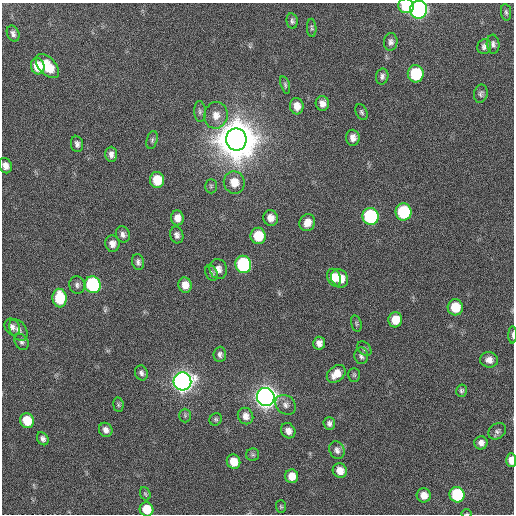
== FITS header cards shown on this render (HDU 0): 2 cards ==
NAXIS1  =                  512 / Axis length
NAXIS2  =                  512 / Axis length

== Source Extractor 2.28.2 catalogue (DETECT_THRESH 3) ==
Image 512 x 512 px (HDU 0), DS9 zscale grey, 1 PNG px = 1 image px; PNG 516 x 516 px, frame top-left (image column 1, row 512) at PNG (2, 3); each listed source drawn as its Kron ellipse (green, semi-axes under 4 px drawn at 4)
Background 41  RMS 6.8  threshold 20.4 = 3 sigma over >= 5 px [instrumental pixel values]
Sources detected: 90; all 90 listed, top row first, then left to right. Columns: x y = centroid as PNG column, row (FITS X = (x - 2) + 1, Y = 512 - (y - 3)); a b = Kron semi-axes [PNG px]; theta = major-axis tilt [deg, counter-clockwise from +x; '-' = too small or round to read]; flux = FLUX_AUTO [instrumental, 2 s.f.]
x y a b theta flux
406 6 8 7 - 1.9e+04
419 10 9 8 - 1.7e+05
506 12 8 5 -81 9.8e+02
292 21 8 5 -79 1.3e+03
312 28 9 5 -86 9.7e+02
13 34 8 6 -68 1.7e+03
391 42 9 7 85 1.8e+03
493 44 9 6 -85 1.5e+03
484 46 8 6 67 1.7e+03
38 66 8 6 -77 9.8e+03
47 66 14 8 -47 1.3e+04
416 74 8 8 - 2.8e+04
382 76 8 6 76 1.5e+03
285 85 9 4 -73 9.4e+02
481 94 9 6 77 1.3e+03
322 103 7 6 - 2.9e+03
297 106 8 6 -81 4.4e+03
200 111 10 6 -88 1.3e+03
361 112 8 5 -64 1.0e+03
216 115 13 11 81 5.2e+03
353 138 8 7 - 2.8e+03
236 139 11 10 - 2.9e+06
152 140 9 5 75 1.1e+03
77 144 8 6 -83 1.6e+03
111 154 7 6 - 2.2e+03
5 166 8 6 -68 2.9e+03
157 180 8 7 - 1.1e+04
234 182 11 10 - 7.1e+03
211 186 7 6 - 8.6e+02
404 212 8 8 - 4.0e+04
370 216 8 8 - 5.7e+04
177 218 7 6 - 3.7e+03
271 218 8 7 - 3.6e+03
307 223 9 7 62 4.6e+03
123 234 8 6 -67 1.8e+03
177 235 8 6 -75 1.9e+03
258 236 8 7 - 1.4e+04
112 244 8 7 - 3.1e+03
138 262 8 6 -76 1.4e+03
243 264 9 8 - 5.9e+04
218 269 10 8 -76 3.0e+03
211 273 8 6 -63 1.2e+03
334 278 9 6 -67 5.8e+03
340 278 10 8 -56 8.6e+03
77 285 9 7 -75 1.6e+03
93 285 8 8 - 6.2e+04
185 285 7 6 - 4.2e+03
60 298 9 7 -86 1.9e+04
455 307 8 7 - 1.2e+04
395 320 7 7 - 7.8e+03
356 323 8 5 -73 8.3e+02
12 327 9 7 -57 1.8e+03
18 330 12 8 -57 2.4e+03
513 335 9 2 90 9.6e+02
21 342 8 6 -57 1.4e+03
319 343 6 6 - 2.4e+03
364 349 8 6 -47 1.1e+03
220 354 7 6 - 1.5e+03
361 356 8 6 -86 1.6e+03
489 360 9 7 -6 2.8e+03
141 373 8 6 -66 1.4e+03
336 374 10 7 38 5.3e+03
354 375 7 5 -90 8.0e+02
182 381 9 9 - 4.8e+05
461 391 6 5 - 9.8e+02
266 397 9 8 - 5.5e+05
118 405 7 5 -82 8.0e+02
286 405 11 9 -39 2.6e+03
185 415 7 5 -90 8.7e+02
246 416 8 7 - 3.1e+03
216 419 6 6 - 8.6e+02
27 421 7 7 - 1.2e+04
329 424 6 6 - 1.6e+03
106 430 7 6 - 2.3e+03
288 431 8 7 - 3.0e+03
497 431 9 7 39 1.4e+03
43 439 7 5 -56 1.6e+03
481 443 6 6 - 2.4e+03
337 450 9 7 -65 2.0e+03
253 455 6 6 - 8.7e+02
511 460 7 5 -87 4.7e+03
233 462 7 6 - 6.8e+03
340 471 7 7 - 4.7e+03
292 476 7 6 - 5.8e+03
145 494 7 5 -67 7.4e+02
424 495 7 7 - 4.6e+03
457 495 8 7 - 3.2e+04
281 507 6 5 - 7.3e+02
147 509 7 6 - 1.0e+04
466 514 5 3 - 4.6e+02
At the frame edge (FLAGS 8, measured only in part): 7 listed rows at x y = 406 6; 419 10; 5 166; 513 335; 511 460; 147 509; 466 514